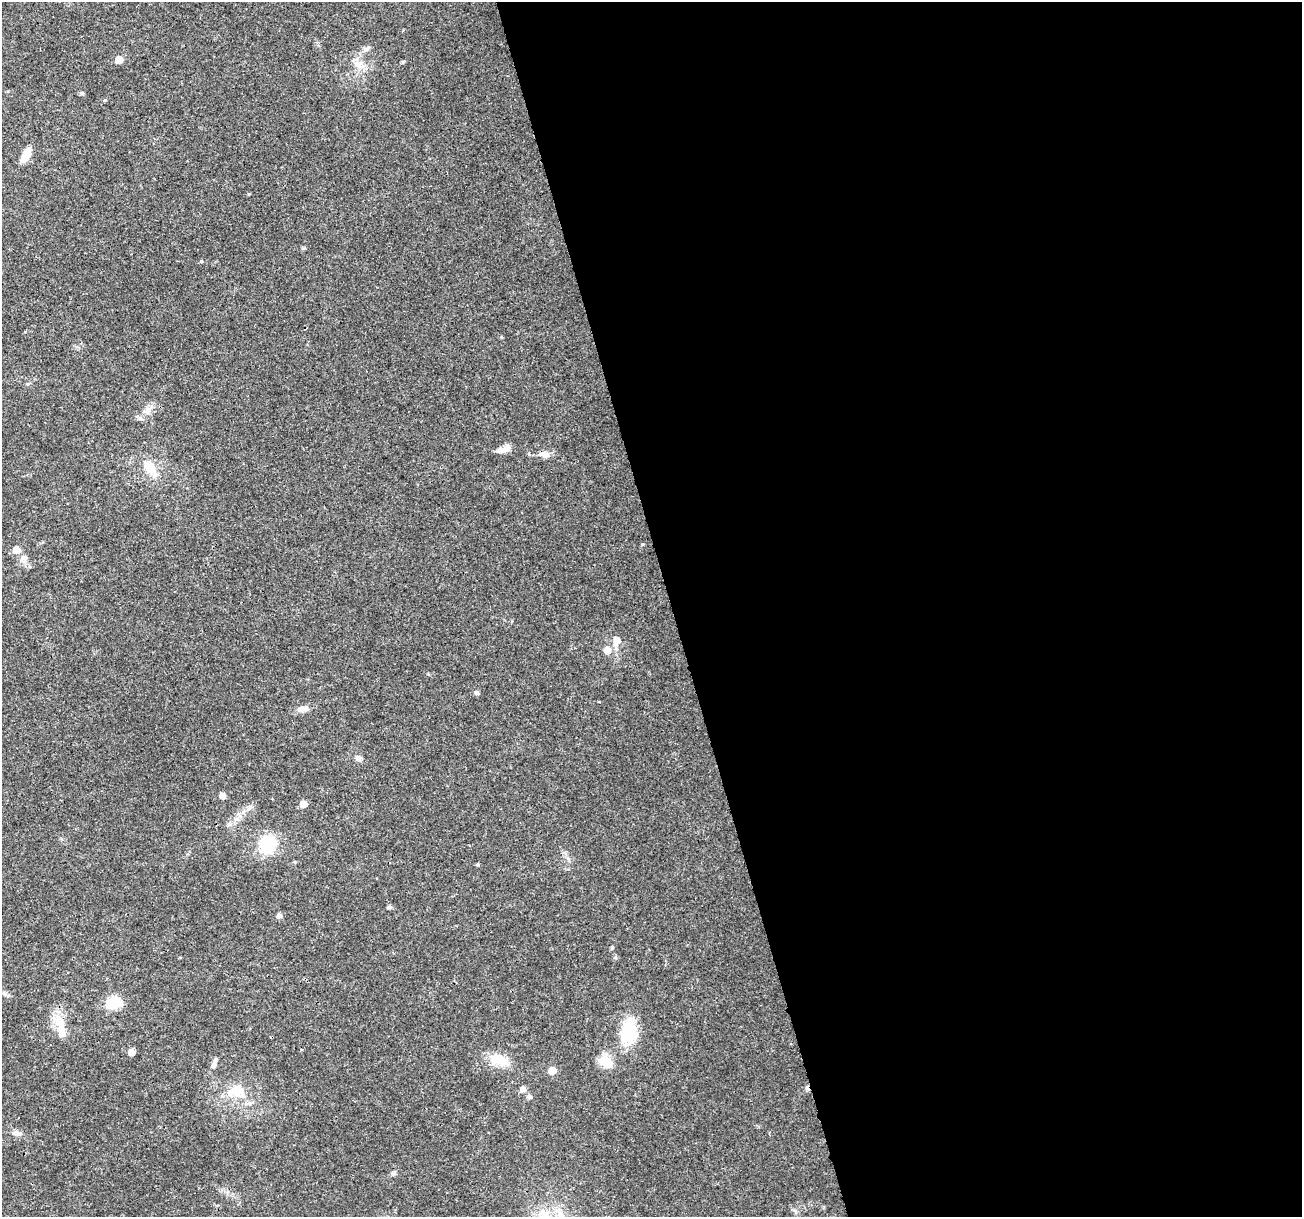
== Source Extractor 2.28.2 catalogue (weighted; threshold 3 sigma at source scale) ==
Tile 8 of 4 x 4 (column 4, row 2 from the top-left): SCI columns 3913-5212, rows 2541-3755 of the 5216 x 5025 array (HDU 1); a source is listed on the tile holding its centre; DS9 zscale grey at full resolution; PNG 1304 x 1219 px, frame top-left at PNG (2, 2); no overlay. Shown black and unused: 48% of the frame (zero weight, under 3 of 4 exposures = <1% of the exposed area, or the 3 px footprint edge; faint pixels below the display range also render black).
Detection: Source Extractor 2.28.2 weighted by HDU 2 'WHT'; one run over the whole footprint, this tile lists its part. Background 0.0139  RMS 0.0023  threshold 0.0104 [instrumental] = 3 sigma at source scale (4.5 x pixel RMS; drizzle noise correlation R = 1.50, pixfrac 1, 0.0396/0.0396 arcsec/px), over >= 5 px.
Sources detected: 47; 1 cosmic-ray / hot-pixel residue — not listed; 1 inside a brighter listed object's ellipse — not listed separately; the other 45 listed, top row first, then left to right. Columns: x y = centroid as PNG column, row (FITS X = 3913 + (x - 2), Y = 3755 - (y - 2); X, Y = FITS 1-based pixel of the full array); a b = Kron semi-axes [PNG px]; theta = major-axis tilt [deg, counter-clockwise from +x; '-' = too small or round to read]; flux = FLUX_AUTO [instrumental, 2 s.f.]
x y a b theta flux
367 49 9 6 38 0.75
119 60 5 5 - 3.3
358 64 13 8 -40 1.9
82 93 6 4 45 0.3
104 100 5 4 - 0.28
24 157 16 8 58 2.9
249 194 4 3 - 0.24
201 261 4 4 - 0.28
27 384 5 4 - 0.3
149 409 13 5 24 1.2
139 417 11 3 -21 0.51
503 449 17 7 18 1.8
546 454 13 8 -16 1.3
150 468 19 13 -51 4.5
642 544 5 3 - 0.22
16 550 6 5 - 2.8
24 557 9 7 15 1
617 640 13 12 - 1.9
607 650 6 6 - 2.5
477 692 5 5 - 0.69
303 709 14 8 6 1.5
358 758 8 7 - 0.87
223 796 5 5 - 1.5
303 804 5 5 - 2.7
249 808 10 5 63 0.73
229 824 7 4 -18 0.44
268 844 19 17 61 9.9
478 865 4 4 - 0.3
389 907 5 4 - 0.66
279 915 5 5 - 0.85
4 993 8 4 -44 0.54
114 1003 6 6 - 25
62 1031 39 11 -80 4.5
629 1032 25 16 80 11
131 1052 5 5 - 1.9
215 1060 6 5 - 0.59
499 1060 27 14 -16 4.8
606 1062 20 13 -47 3.7
214 1065 6 5 - 0.74
552 1071 5 5 - 4.4
523 1089 6 5 - 1.4
233 1093 29 17 -1 6.2
529 1097 6 5 - 0.74
16 1133 12 7 -6 1.1
393 1173 9 5 40 0.52
Unlisted compact peaks at least as high as the median listed source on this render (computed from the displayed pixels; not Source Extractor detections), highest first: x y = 612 947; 403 62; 303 248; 615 957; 501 337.